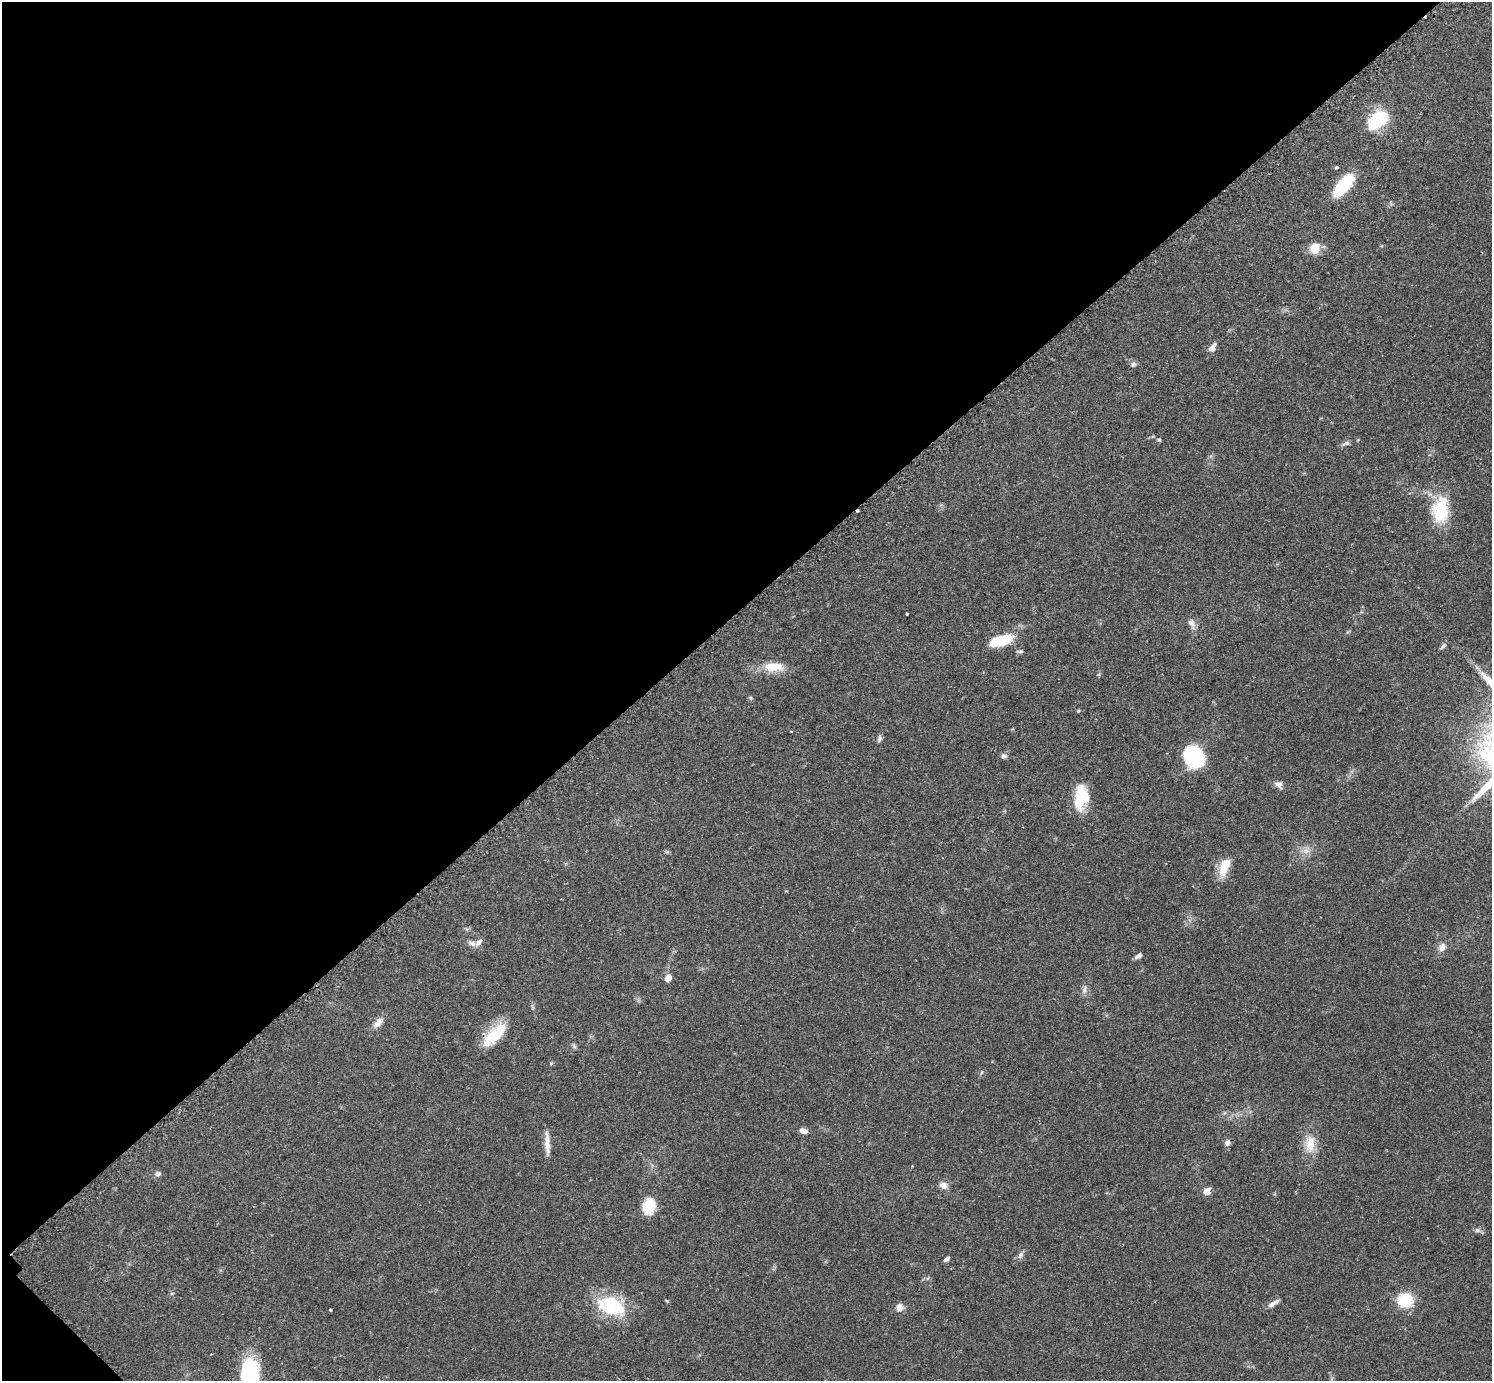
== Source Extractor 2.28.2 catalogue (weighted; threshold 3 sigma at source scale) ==
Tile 5 of 4 x 4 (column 1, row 2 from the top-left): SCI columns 31-1520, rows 2948-4326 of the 6040 x 6040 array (HDU 1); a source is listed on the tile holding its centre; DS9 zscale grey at full resolution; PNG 1494 x 1383 px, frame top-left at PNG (2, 2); no overlay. Shown black and unused: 44% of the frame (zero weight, under 2 of 3 exposures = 2% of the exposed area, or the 3 px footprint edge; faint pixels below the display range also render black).
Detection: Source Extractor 2.28.2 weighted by HDU 2 'WHT'; one run over the whole footprint, this tile lists its part. Background 0.0776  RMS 0.0054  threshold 0.0244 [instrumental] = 3 sigma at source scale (4.5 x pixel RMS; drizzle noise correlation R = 1.50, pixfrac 1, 0.05/0.05 arcsec/px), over >= 5 px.
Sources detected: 59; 2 cosmic-ray / hot-pixel residue — not listed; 3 inside a brighter listed object's ellipse — not listed separately; the other 54 listed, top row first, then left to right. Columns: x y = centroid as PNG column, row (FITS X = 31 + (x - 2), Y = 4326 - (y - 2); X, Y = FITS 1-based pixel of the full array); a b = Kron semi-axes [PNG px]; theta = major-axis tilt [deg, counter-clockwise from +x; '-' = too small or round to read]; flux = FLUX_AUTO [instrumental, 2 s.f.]
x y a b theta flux
1379 119 24 21 15 20
1336 167 4 3 - 1.1
1343 185 25 10 49 31
1315 248 12 11 - 8.5
1212 347 11 6 57 3.2
1133 364 8 7 - 1.5
1159 440 6 5 - 0.81
1346 443 11 6 19 1.7
1440 510 36 21 85 24
907 614 3 3 - 0.73
1192 623 12 8 -49 3
1001 640 28 11 15 17
1443 646 9 5 45 1.3
1020 651 9 4 6 0.91
773 667 26 12 0 11
751 698 5 5 - 0.81
1078 711 5 4 - 0.53
791 731 3 2 - 0.49
880 738 9 6 78 1.4
1004 756 8 7 - 1.6
1194 757 16 12 -56 70
1279 784 10 8 -49 2.6
1081 797 28 15 83 19
1306 851 11 9 -4 3.6
667 852 6 5 - 0.82
1224 867 24 11 70 10
472 943 13 7 -13 2.7
1442 947 12 9 57 3.4
1138 956 9 5 33 1.8
668 978 9 7 54 3.3
1084 989 12 6 67 2.2
378 1022 16 8 48 4.2
494 1035 36 14 44 18
574 1046 8 4 -46 1
551 1063 5 4 - 0.63
803 1131 11 7 -21 2.5
1227 1143 8 7 - 2
547 1144 28 6 -86 5
1310 1144 26 13 87 10
912 1166 3 3 - 0.35
158 1174 9 6 0 1.6
943 1185 10 8 -29 3.2
1207 1191 6 5 - 6.2
649 1207 18 13 78 14
1477 1230 8 6 -14 1.6
1021 1255 12 5 57 1.8
946 1259 7 4 43 1.6
172 1293 6 3 19 0.64
1405 1300 12 11 - 23
1271 1304 12 7 34 2.6
611 1306 40 24 -21 29
899 1307 9 8 - 3.7
330 1310 3 3 - 0.85
250 1375 32 16 -90 56
Isophote crosses this tile's border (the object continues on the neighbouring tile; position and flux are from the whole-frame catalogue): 1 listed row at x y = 250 1375